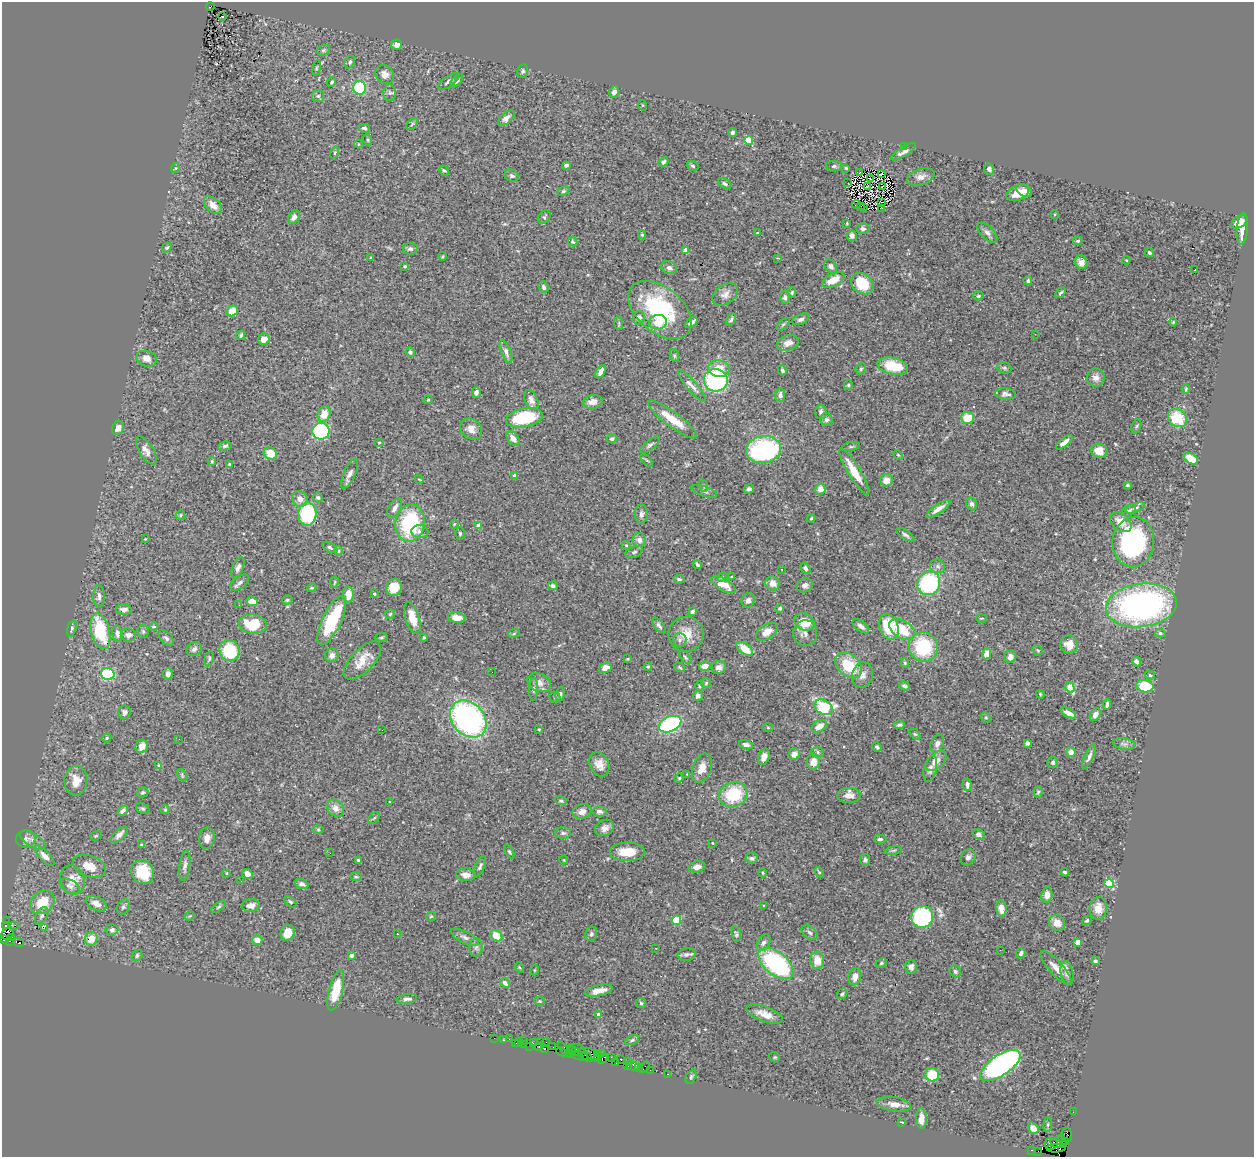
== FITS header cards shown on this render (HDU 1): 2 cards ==
NAXIS1  =                 1252
NAXIS2  =                 1155

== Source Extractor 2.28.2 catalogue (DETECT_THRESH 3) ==
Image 1252 x 1155 px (HDU 1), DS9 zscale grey, 1 PNG px = 1 image px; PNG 1256 x 1159 px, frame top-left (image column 1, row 1155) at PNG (2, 2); each listed source drawn as its Kron ellipse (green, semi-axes under 4 px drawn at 4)
Background 1.14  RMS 0.035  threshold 0.104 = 3 sigma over >= 5 px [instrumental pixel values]
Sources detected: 490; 2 with non-positive FLUX_AUTO (blend fragments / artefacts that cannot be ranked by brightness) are neither listed nor drawn; the other 488 listed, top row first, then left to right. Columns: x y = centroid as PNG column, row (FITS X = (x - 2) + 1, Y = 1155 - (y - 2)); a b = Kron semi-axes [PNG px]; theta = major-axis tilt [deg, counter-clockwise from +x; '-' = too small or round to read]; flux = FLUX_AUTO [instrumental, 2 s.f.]
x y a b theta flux
210 7 4 3 - 29
223 17 3 2 - 6.3
397 45 5 5 - 12
323 50 7 5 21 4.2
350 62 6 5 - 4.6
317 68 8 4 81 3
523 71 7 5 78 4.7
385 74 10 8 -50 13
449 81 12 5 35 9.1
457 81 8 4 44 6.3
332 82 5 4 - 3.5
360 88 6 6 - 110
614 92 6 5 - 9.2
390 93 8 6 -90 6.1
318 96 6 6 - 5
642 105 5 3 - 1.9
506 118 10 5 42 9.9
412 124 7 3 45 3.3
364 128 6 4 -13 5.1
732 132 4 4 - 5.1
368 140 5 3 - 2.3
749 140 4 4 - 99
358 144 4 3 - 1.8
904 146 2 2 - 15
903 152 14 4 32 11
335 153 6 4 70 2.6
663 162 5 4 - 5.7
566 165 4 3 - 5.8
693 166 6 4 -18 4.3
834 166 8 5 0 4.8
176 168 5 3 - 1.9
846 168 3 3 - 2.6
989 169 6 5 - 6.7
444 171 5 4 - 3.3
860 172 2 2 - 2.1
881 174 3 2 - 1.8
512 176 7 6 - 5.3
921 177 14 8 17 14
870 179 3 2 - 2.2
725 183 7 4 -27 4.6
848 183 3 2 - 4.1
867 187 3 2 - 2.5
882 187 3 2 - 1.4
563 191 6 4 26 3.9
1024 191 8 5 -32 11
1018 193 12 7 20 24
882 202 3 2 - 2.1
856 204 4 2 - 1.9
213 205 11 6 -42 22
860 206 3 2 - 2.9
864 208 2 2 - 1.2
882 208 2 2 - 2.3
1055 214 4 2 - 1.7
294 217 7 5 56 9.4
544 217 7 5 46 4.4
1239 222 8 5 37 29
847 223 2 2 - 1.9
863 229 6 5 - 5.9
1242 229 15 5 85 25
757 233 4 3 - 1.9
987 233 12 6 -45 9.1
642 235 4 4 - 2.8
852 236 5 5 - 8.9
1078 241 5 3 - 3.2
573 242 5 4 - 3.7
167 248 5 4 - 3
410 249 7 6 - 6.6
686 250 4 4 - 31
1149 253 4 3 - 3.9
443 256 4 3 - 2
371 258 4 3 - 2.2
778 258 3 2 - 1.8
1126 260 4 3 - 2
1081 262 7 6 - 12
405 266 4 3 - 3
831 266 7 5 -53 6.3
669 268 8 6 -19 7.8
1195 269 3 2 - 26
833 280 12 6 26 34
1028 281 4 4 - 4.1
862 284 12 9 -39 71
544 287 6 4 -69 5.6
792 292 5 4 - 3.1
1060 293 6 4 48 4.1
725 294 14 9 35 15
978 296 5 4 - 3.3
785 297 6 5 - 5.6
660 310 36 22 -40 210
232 311 6 5 - 32
639 318 7 6 - 11
801 319 9 5 24 6.7
731 320 7 4 58 4.7
658 322 9 7 7 49
1173 322 4 4 - 2.6
619 323 6 4 -84 3.1
691 323 7 4 34 8.7
783 324 8 3 45 3.6
1035 334 2 2 - 1.2
241 335 4 3 - 3.6
264 339 6 5 - 16
788 343 11 7 17 14
410 352 5 4 - 5.5
506 352 12 5 -69 8.2
674 356 7 4 -71 3.2
147 359 10 7 -17 16
893 366 15 8 -12 67
1004 368 7 5 -20 4.4
719 369 11 8 -11 29
861 369 6 5 - 3.1
782 370 5 4 - 5.1
600 372 7 4 62 11
1096 378 9 9 - 15
716 380 12 11 - 320
848 385 5 4 - 2.9
692 386 20 5 -49 14
1186 389 5 3 - 2.9
476 393 5 4 - 7.3
1005 394 10 5 -5 7.6
780 395 6 5 - 7.7
428 400 4 3 - 2.3
531 400 10 6 -65 10
593 402 10 6 9 15
821 412 7 5 -88 6.5
324 414 8 6 64 32
524 418 19 9 11 140
967 418 6 6 - 44
1177 418 10 8 -40 87
672 419 30 7 -37 48
826 419 6 6 - 6.6
1136 426 7 4 70 3.6
118 428 7 5 62 11
471 429 12 9 -39 17
321 431 8 8 - 240
513 438 8 5 -53 14
612 439 5 4 - 4.7
379 442 5 3 - 1.8
1064 442 10 4 38 14
650 445 12 4 37 6.2
225 446 7 4 8 4.7
851 447 9 3 10 3.5
146 450 16 7 -58 14
763 450 17 13 7 310
1099 451 8 7 - 35
270 453 7 6 - 38
898 455 5 3 - 2.4
1191 459 8 5 -31 41
647 460 8 3 -45 3.1
212 461 4 3 - 2.6
229 464 3 3 - 2.3
854 472 27 6 -59 44
350 474 16 6 65 12
515 476 4 4 - 16
419 479 4 2 - 1.9
886 480 6 6 - 21
1127 485 4 3 - 2.8
704 486 6 4 -71 3.4
749 489 5 4 - 5.6
820 489 5 5 - 20
704 491 13 5 -19 7
318 497 5 5 - 4.3
300 499 8 7 - 16
971 504 6 5 - 6.6
395 508 11 5 59 12
1135 508 10 4 20 6.6
938 509 14 4 34 15
1129 510 7 5 30 4.7
307 514 11 9 86 170
641 514 9 6 90 7.5
180 515 5 4 - 3.5
811 518 4 3 - 2.5
1121 522 12 8 -38 27
410 523 19 14 80 190
454 524 5 3 - 1.7
479 526 4 4 - 20
420 532 8 6 -3 9.5
460 533 6 4 -90 3.8
905 535 10 4 -33 6.2
145 539 4 4 - 1.6
639 540 7 6 - 11
1133 542 25 21 84 330
626 545 4 3 - 1.9
330 547 8 4 -29 4.2
339 551 5 3 - 2.6
634 552 9 5 23 6.1
697 565 4 3 - 5.1
938 566 7 6 - 6.8
238 567 11 5 67 8.7
805 568 6 4 -58 6.8
782 569 3 2 - 3.4
722 577 5 4 - 3.1
732 577 3 3 - 2.3
679 579 6 3 -9 4
334 582 6 3 81 2.4
240 583 11 6 38 7.8
773 583 7 7 - 17
929 583 12 11 - 240
723 585 13 6 -30 33
805 585 8 7 - 8.5
553 586 5 4 - 5.8
312 588 5 3 - 2.4
394 588 8 7 - 39
348 594 8 5 -87 30
374 594 4 3 - 3.7
99 597 11 5 -89 9.6
287 600 5 4 - 3.4
748 600 7 6 - 9.8
252 601 6 4 -19 22
239 605 2 2 - 1.8
1141 605 35 21 7 670
780 608 4 3 - 3.3
124 609 8 5 -1 8.8
692 612 4 3 - 5.4
390 614 5 4 - 3.4
412 618 16 7 -74 33
457 618 9 5 -10 26
981 618 5 2 - 1.7
332 620 26 9 64 140
804 622 10 8 -24 52
253 624 14 9 -6 84
659 625 9 4 -52 6.4
861 626 9 5 -37 8.8
154 627 4 3 - 1.9
889 627 13 9 -69 93
72 628 8 4 74 4.6
902 629 14 8 -34 77
100 631 18 9 -76 120
143 631 6 5 - 4.5
767 632 12 7 34 22
514 633 6 3 21 3
805 633 13 12 - 14
1160 633 5 4 - 4.4
117 634 8 5 -81 8
686 634 17 17 - 40
128 635 8 6 -5 11
382 637 6 4 7 2.9
424 637 3 3 - 3.3
166 638 9 5 -46 6
680 640 7 6 - 7.2
1069 645 9 9 - 24
923 647 15 14 - 140
194 649 8 6 36 7.6
745 649 9 5 -36 43
1038 650 5 4 - 2.8
229 651 10 10 - 86
986 654 5 4 - 20
332 655 7 6 - 11
685 657 8 4 -51 3.8
1010 657 6 5 - 13
209 659 8 4 77 4
627 659 3 3 - 1.9
362 660 24 11 45 37
1136 661 5 4 - 10
905 663 4 4 - 2.7
849 665 15 10 -41 84
705 666 6 4 12 19
648 667 4 4 - 2.5
679 667 6 3 -31 2.7
719 667 7 6 - 11
605 668 7 5 24 16
492 672 2 2 - 2.9
108 674 7 6 - 140
168 674 5 5 - 12
862 675 13 10 77 16
1150 675 5 4 - 3.7
539 683 12 9 -26 15
706 683 5 5 - 3.1
699 686 4 3 - 2.2
904 686 5 4 - 5
1145 686 8 6 -11 72
1070 687 5 4 - 60
533 689 11 4 87 5.3
560 694 7 4 81 5.5
1040 694 4 3 - 2.2
698 696 5 4 - 8.8
555 697 6 5 - 3.3
1107 704 5 3 - 4.8
823 707 9 7 -31 230
124 712 7 6 - 7.4
1068 713 8 4 -28 16
1095 715 7 5 60 13
986 717 5 4 - 3.2
468 719 20 16 -47 580
670 724 12 7 24 240
899 725 5 3 - 4.4
819 726 8 5 32 23
768 728 6 4 -1 2.4
539 729 3 2 - 2.4
382 730 2 2 - 1.3
915 734 6 4 -43 3.2
106 738 5 3 - 2.9
179 739 2 2 - 1
1027 743 4 4 - 7.7
937 744 9 6 66 8.4
1124 744 11 5 -9 7.5
746 745 7 4 -14 7.5
142 746 7 6 - 21
877 747 5 3 - 4.3
817 752 6 5 - 4.1
1071 752 5 5 - 13
794 754 6 5 - 15
1089 756 13 4 65 8.3
764 757 8 5 71 14
936 761 12 7 42 22
813 762 8 6 89 22
1053 762 6 5 - 5.6
599 764 13 9 -66 20
159 765 4 3 - 2.7
702 768 15 9 71 26
930 769 13 6 77 9
687 774 3 3 - 1.7
182 775 7 3 -55 2.8
679 778 5 4 - 2.7
76 781 15 11 88 27
967 785 6 4 -83 8
142 792 6 5 - 3.5
1038 792 5 4 - 3.7
733 795 14 12 22 110
849 796 11 7 4 18
561 801 6 4 -17 3.4
390 802 3 3 - 3.1
335 808 9 7 -51 16
143 809 7 5 -29 4.2
165 810 4 4 - 2.4
123 811 6 4 45 6.6
599 811 7 5 -5 8.6
582 812 9 7 16 16
374 818 7 4 45 3.5
604 828 10 7 28 15
318 830 6 4 -2 2.8
563 833 8 5 -1 6.4
979 834 6 5 - 9.5
119 835 10 5 43 10
96 836 6 4 21 2.8
207 838 11 8 80 16
26 839 10 8 11 9.6
880 839 6 4 1 4.8
32 840 14 6 -32 11
713 843 3 2 - 2.9
141 845 3 2 - 2.8
893 850 8 4 9 3.4
509 852 7 4 -58 3.5
627 852 17 9 0 44
330 853 3 2 - 1.4
44 856 13 5 -47 16
968 857 8 7 - 7.7
752 858 6 5 - 4.8
358 860 3 3 - 3.3
564 860 4 3 - 1.7
865 860 6 5 - 5.3
89 866 17 10 -19 27
185 866 16 5 82 8.9
480 866 11 4 66 5.7
697 867 8 5 15 14
143 872 12 11 - 69
819 872 6 3 -46 2.5
1065 872 4 3 - 4
227 873 3 2 - 1.8
763 873 4 3 - 1.9
247 874 5 5 - 10
466 875 10 6 -2 16
356 877 6 3 -1 3
72 880 15 12 -73 27
241 881 2 2 - 1.6
1109 883 5 4 - 130
302 884 7 4 -21 8.2
70 886 11 6 -29 8.7
1047 895 8 5 81 17
42 902 13 10 42 56
290 902 7 4 -44 4.1
96 904 11 6 -28 16
251 906 9 6 7 15
764 906 3 3 - 2.3
123 907 8 6 63 5.2
219 907 8 4 36 3.9
1098 908 11 8 87 26
1001 909 8 5 -83 17
42 916 9 5 59 6.2
190 916 5 3 - 1.9
431 916 5 4 - 2.8
922 917 11 10 - 270
676 920 5 4 - 64
1087 920 5 4 - 3.1
6 921 3 2 - 1.1
1057 923 8 8 - 23
5 925 4 3 - 23
15 925 2 2 - 39
44 928 3 2 - 23
112 930 6 5 - 6.7
288 933 8 6 66 32
810 933 9 6 -40 6.7
7 934 7 5 31 720
397 934 2 2 - 4.8
591 934 7 5 78 4.8
736 934 8 4 -78 4
496 936 6 5 - 47
11 937 3 3 - 79
465 937 15 6 -26 11
91 939 7 6 - 30
4 940 4 2 - 31
257 940 5 5 - 21
10 941 3 3 - 11
1078 942 4 4 - 25
18 943 5 3 - 33
763 943 9 6 57 7
476 947 9 6 86 8.3
656 948 3 2 - 2.1
1000 950 2 2 - 18
1021 953 5 5 - 7
687 954 9 6 10 7.7
351 955 4 3 - 12
137 956 6 5 - 5.1
817 960 9 7 -85 32
1095 961 4 3 - 5.3
776 963 20 11 -39 330
881 963 6 4 24 3.4
519 967 5 3 - 1.9
911 967 7 6 - 8.4
1056 968 22 7 -48 24
535 970 5 3 - 2
955 971 6 5 - 4.2
1067 973 12 6 -77 11
855 977 9 6 78 17
505 983 6 4 -44 8.1
336 990 21 7 76 70
599 991 14 5 12 22
842 994 6 4 55 4.1
407 999 10 5 10 8.2
539 1001 5 4 - 2.4
641 1003 5 5 - 3.4
765 1014 19 7 -20 25
598 1015 4 4 - 18
494 1038 2 2 - 16
509 1039 2 2 - 3.8
504 1040 3 2 - 28
523 1040 3 2 - 150
632 1040 7 4 23 4.2
540 1041 3 2 - 24
519 1042 4 2 - 40
546 1042 4 2 - 45
515 1043 3 2 - 8.4
533 1043 4 3 - 36
523 1044 3 2 - 22
530 1046 2 2 - 23
539 1046 3 2 - 29
553 1047 2 2 - 16
544 1048 3 3 - 53
576 1049 9 3 -11 120
565 1050 10 3 -48 83
572 1051 4 3 - 73
562 1052 5 3 - 47
576 1052 3 3 - 60
581 1052 4 2 - 24
597 1054 3 2 - 20
601 1054 2 2 - 29
593 1055 9 3 -39 95
579 1056 9 3 -11 79
587 1057 6 4 -39 64
611 1057 2 2 - 33
775 1057 6 5 - 2.7
597 1058 3 2 - 41
602 1059 5 3 - 31
621 1059 3 2 - 21
629 1061 3 2 - 21
616 1063 3 2 - 9.6
1000 1065 23 10 34 520
628 1066 4 3 - 15
633 1066 6 4 -13 60
639 1067 4 3 - 36
644 1067 6 2 56 41
650 1070 2 2 - 17
668 1074 3 2 - 19
932 1075 7 6 - 78
691 1077 7 4 64 3.9
894 1104 17 7 -9 16
1073 1112 2 2 - 7.8
921 1118 10 5 -90 20
902 1122 3 2 - 2.1
1048 1125 7 4 83 3.4
1033 1128 6 5 - 13
1067 1135 7 5 -76 23
1061 1138 3 3 - 310
1065 1141 4 2 - 9.9
1057 1143 6 4 -21 290
1051 1144 6 6 - 120
1063 1145 3 2 - 13
1056 1148 9 3 1 99
1031 1150 3 2 - 13
1038 1151 2 2 - 13
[2 non-positive-flux detections neither listed nor drawn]